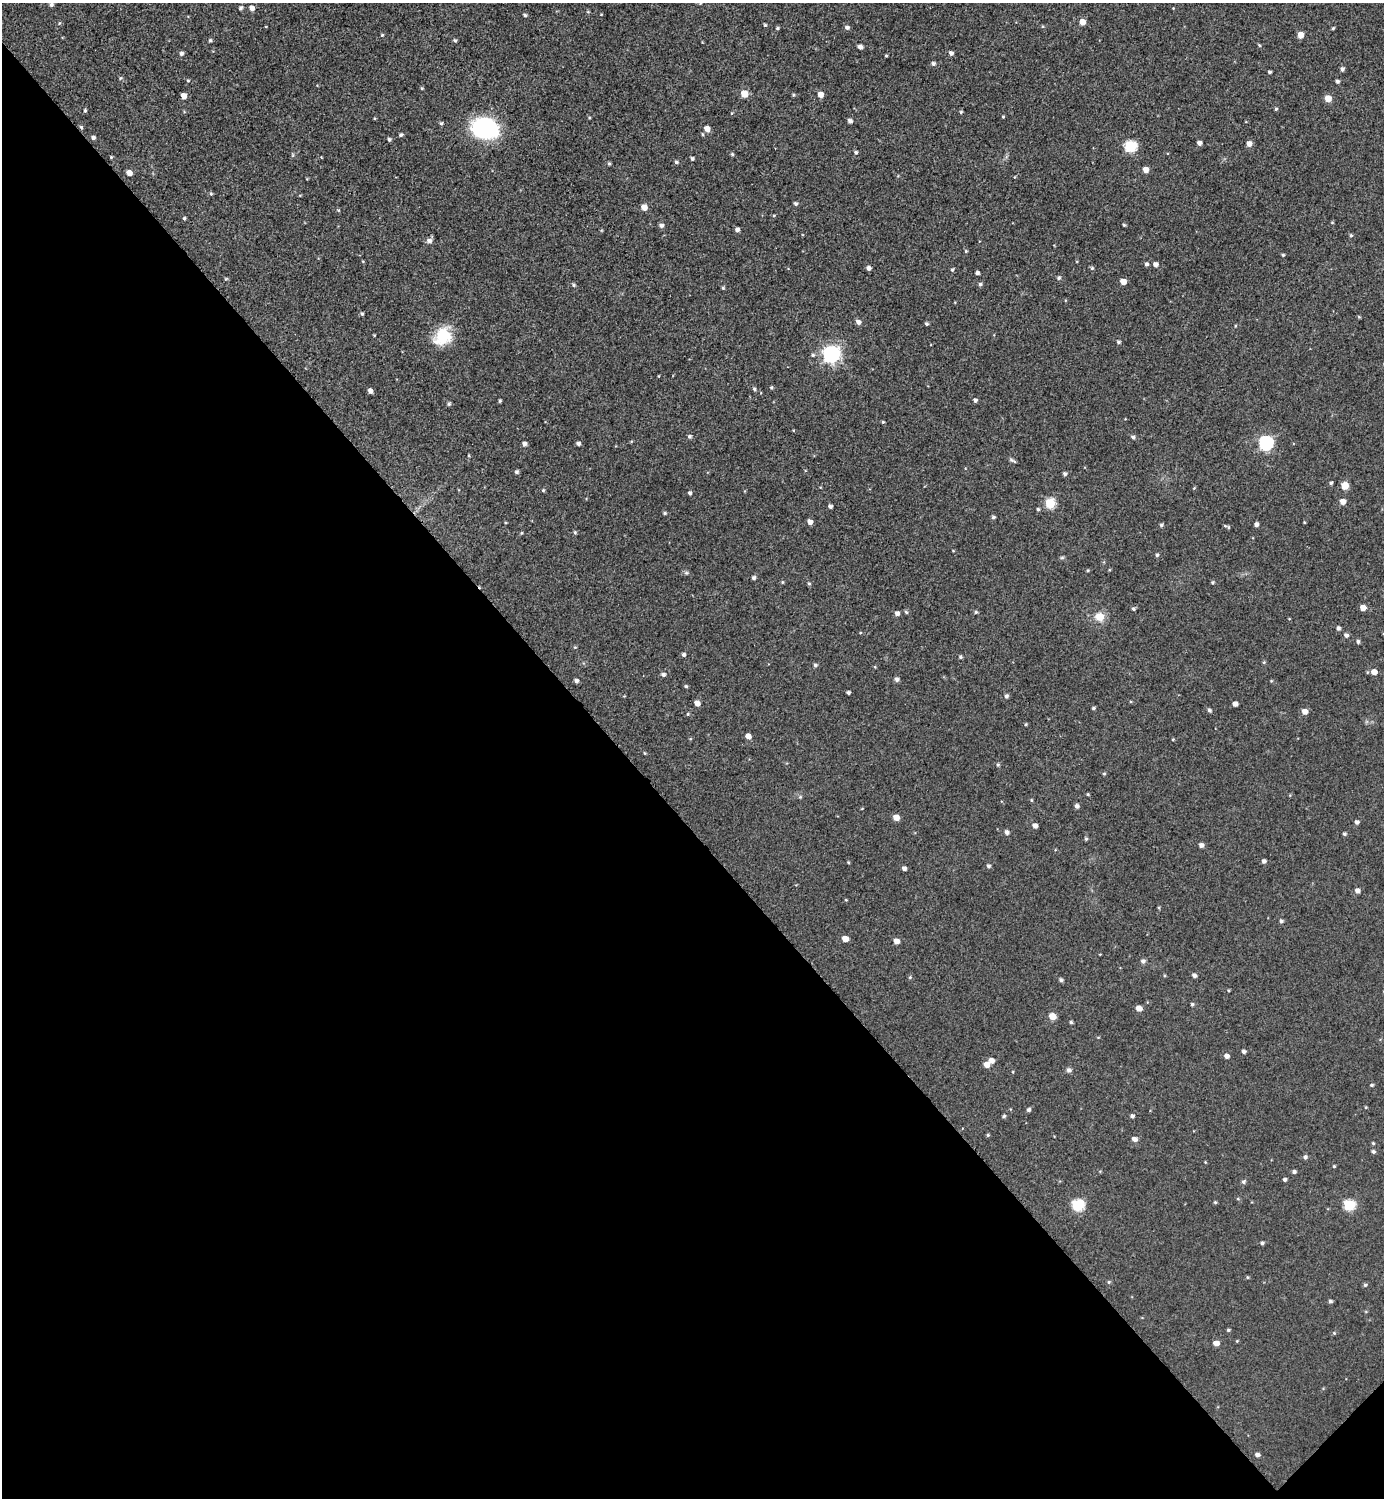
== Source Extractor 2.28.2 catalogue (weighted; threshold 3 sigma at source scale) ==
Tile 14 of 4 x 4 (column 2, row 4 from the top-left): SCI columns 1690-3071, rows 12-1507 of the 5997 x 5997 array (HDU 1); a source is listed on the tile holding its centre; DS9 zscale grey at full resolution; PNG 1386 x 1500 px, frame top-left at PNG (2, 3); no overlay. Shown black and unused: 45% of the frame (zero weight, under 2 of 3 exposures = <1% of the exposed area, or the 3 px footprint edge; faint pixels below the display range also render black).
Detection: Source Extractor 2.28.2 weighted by HDU 2 'WHT'; one run over the whole footprint, this tile lists its part. Background 0.0372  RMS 0.018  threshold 0.0792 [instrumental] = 3 sigma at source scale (4.5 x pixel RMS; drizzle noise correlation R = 1.50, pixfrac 1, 0.05/0.05 arcsec/px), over >= 5 px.
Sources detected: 229; all 229 listed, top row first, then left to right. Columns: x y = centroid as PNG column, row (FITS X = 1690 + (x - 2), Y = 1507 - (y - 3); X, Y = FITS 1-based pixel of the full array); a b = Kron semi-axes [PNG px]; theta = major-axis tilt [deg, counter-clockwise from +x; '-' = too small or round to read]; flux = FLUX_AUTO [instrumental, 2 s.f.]
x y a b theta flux
700 3 5 3 - 1.6
51 5 5 4 - 4.1
241 8 5 4 - 3.5
252 8 5 5 - 9.3
588 12 5 3 - 1.5
525 15 4 3 - 3
1082 22 5 5 - 15
59 23 4 3 - 1.6
765 25 4 4 - 2
847 27 5 4 - 4.8
777 28 4 4 - 2.6
1333 28 4 3 - 2.2
382 35 4 3 - 1.7
1300 35 5 5 - 17
210 40 5 4 - 2.4
455 40 5 4 - 2.6
1259 45 4 3 - 1.9
860 47 4 4 - 6.7
181 53 5 5 - 4.2
951 53 5 5 - 5.8
886 55 3 3 - 1.7
933 63 5 4 - 4.1
1342 69 5 4 - 4.4
1270 72 3 3 - 2.7
120 78 5 3 - 1.9
188 81 4 4 - 1.9
1337 81 4 4 - 3.7
422 88 4 4 - 1.9
744 94 5 5 - 34
820 94 5 5 - 13
793 95 4 4 - 2.3
183 96 5 4 - 13
1328 99 5 5 - 22
1276 109 4 3 - 2.1
85 110 4 3 - 2.5
961 112 4 3 - 2.1
732 113 5 3 - 1.6
1003 117 3 3 - 1.6
850 121 4 4 - 5.8
441 123 5 4 - 2.6
81 127 5 4 - 2.9
485 128 30 22 -10 140
707 129 5 5 - 13
703 134 5 4 - 2
401 135 4 4 - 3.1
93 138 5 5 - 4
389 139 4 4 - 3.2
1199 143 4 4 - 6.4
1249 144 5 5 - 9.9
1130 146 6 6 - 150
856 152 5 4 - 3.2
732 154 5 4 - 2.4
293 155 6 4 71 2.1
111 157 4 4 - 1.7
692 158 4 4 - 3.3
676 162 5 4 - 3
609 164 4 4 - 2.5
1146 170 5 5 - 13
129 173 5 4 - 12
211 193 5 4 - 2.4
796 204 5 4 - 3.3
644 207 5 5 - 15
338 210 5 3 - 1.8
774 215 5 3 - 1.5
184 218 4 3 - 2.4
1332 222 5 3 - 1.4
661 225 6 5 - 5.2
1124 225 3 3 - 2.3
737 229 4 4 - 5.6
1351 235 5 4 - 2.5
429 241 7 6 - 6.8
966 251 4 4 - 1.9
1283 255 4 4 - 1.9
1146 264 4 4 - 3.9
1155 264 5 5 - 7.3
868 268 4 4 - 6.1
1092 268 5 5 - 2.8
952 270 5 4 - 2.8
977 273 4 3 - 5
1059 278 5 5 - 3.2
1123 281 5 4 - 16
980 284 5 5 - 3.2
574 285 5 4 - 2.6
723 288 5 4 - 2.1
362 314 4 4 - 3
1359 317 5 3 - 1.5
858 322 5 5 - 6.5
926 324 4 4 - 3
374 335 4 2 - 1.2
443 336 21 17 51 60
1118 342 4 4 - 3
831 354 7 7 - 520
813 355 5 5 - 2.7
658 376 4 2 - 1.2
771 387 5 4 - 2.1
754 389 5 4 - 3.2
370 391 4 4 - 7.2
975 400 4 4 - 4.2
500 401 3 3 - 2.5
449 404 5 4 - 3.2
883 422 4 3 - 1.9
689 436 5 5 - 3.6
1133 437 5 4 - 4.4
1266 443 6 6 - 270
524 444 4 4 - 6.7
578 444 4 4 - 4.8
469 455 5 3 - 1.6
1013 461 11 3 -32 3.4
517 472 4 4 - 3.7
1065 474 5 4 - 3.7
1331 483 4 3 - 3.3
1345 486 6 5 - 25
1194 488 4 3 - 1.6
543 490 4 4 - 2.2
690 493 4 4 - 3.6
1343 502 5 5 - 12
1050 503 5 5 - 89
830 506 4 4 - 4.1
1038 509 4 4 - 2.5
665 513 5 4 - 2.7
993 517 5 4 - 3.2
810 522 5 4 - 9.2
1304 522 3 2 - 1.5
1161 525 5 4 - 2.9
1256 525 4 4 - 5.8
1228 527 5 5 - 2.4
575 532 5 4 - 2.4
521 533 5 3 - 1.6
953 550 4 3 - 1.2
1157 555 4 4 - 3
1062 558 6 4 1 2.3
1088 570 4 3 - 1.7
686 573 6 5 - 2.9
754 578 4 4 - 4.1
782 582 5 3 - 1.8
1213 582 4 4 - 2.3
809 583 5 4 - 2.3
1363 608 5 5 - 14
1133 609 5 4 - 2.9
906 612 5 4 - 2.4
976 612 4 4 - 2.5
897 613 4 4 - 6.7
1099 617 11 10 - 20
1338 628 4 4 - 4.8
1346 635 5 5 - 5.2
1358 642 4 4 - 3.8
575 647 5 3 - 1.5
683 655 4 4 - 3.6
960 657 4 4 - 2.8
1264 662 4 4 - 2.1
815 665 5 5 - 3.2
875 667 5 3 - 1.3
1374 672 5 5 - 12
663 674 5 5 - 4.4
897 679 5 5 - 5.3
576 681 4 4 - 4.7
686 686 4 4 - 2.3
848 692 4 3 - 3.4
1006 696 5 4 - 4.1
697 703 5 4 - 12
1235 704 4 4 - 8.1
1094 708 4 3 - 2.6
1209 710 5 4 - 3.3
1305 711 5 4 - 14
748 736 5 4 - 12
644 753 5 3 - 1.5
998 764 5 4 - 2.5
1104 774 4 4 - 1.9
1088 794 5 3 - 1.6
800 797 5 4 - 2.2
1031 800 5 3 - 1.6
1077 806 5 4 - 4.9
896 817 5 5 - 16
1357 822 4 4 - 4.7
1035 826 4 4 - 7.7
1007 832 5 4 - 5.7
1344 834 4 4 - 3
1086 839 4 4 - 2.4
1201 845 4 4 - 6.7
1264 861 4 4 - 4.6
848 862 4 3 - 1.6
988 866 5 5 - 3.4
904 868 4 4 - 5.2
1357 891 5 5 - 6.7
846 900 4 3 - 1.4
1281 921 4 4 - 3.2
845 939 5 4 - 15
896 941 5 4 - 11
1143 961 5 5 - 5
1194 975 4 4 - 5.3
910 977 4 4 - 2.1
1061 980 4 4 - 3.7
1192 1004 4 4 - 2.8
1139 1008 5 4 - 15
1052 1016 5 5 - 22
1071 1022 4 3 - 2.6
1244 1051 4 4 - 4.3
1227 1056 5 5 - 6.4
991 1061 5 5 - 9.8
986 1065 5 5 - 14
1069 1070 8 6 2 4.3
1372 1085 5 3 - 2.4
1366 1107 4 3 - 1.4
1029 1110 4 4 - 3.9
1004 1116 5 4 - 2.6
1132 1116 4 4 - 4.1
988 1135 4 4 - 2
1134 1139 6 5 - 7.1
1373 1143 4 3 - 1.8
1373 1151 5 4 - 3.3
1305 1157 5 5 - 4.1
1334 1166 3 3 - 1.8
1294 1172 5 4 - 4.2
1285 1180 4 4 - 4
1243 1182 5 5 - 3.5
1238 1199 5 3 - 1.7
1215 1202 4 4 - 2
1078 1205 6 6 - 140
1349 1205 6 5 - 120
1262 1243 4 4 - 2.8
1247 1277 5 3 - 1.7
1109 1282 5 3 - 1.9
1365 1285 4 4 - 2.6
1330 1301 5 4 - 3.3
1228 1330 4 3 - 2.3
1334 1333 5 5 - 1.9
1237 1341 4 4 - 1.5
1216 1343 5 4 - 12
1257 1455 5 4 - 5.2
Overlapping masked pixels (flux is a lower limit): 1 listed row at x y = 81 127
Isophote crosses this tile's border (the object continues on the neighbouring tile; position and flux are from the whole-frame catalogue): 1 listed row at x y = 700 3